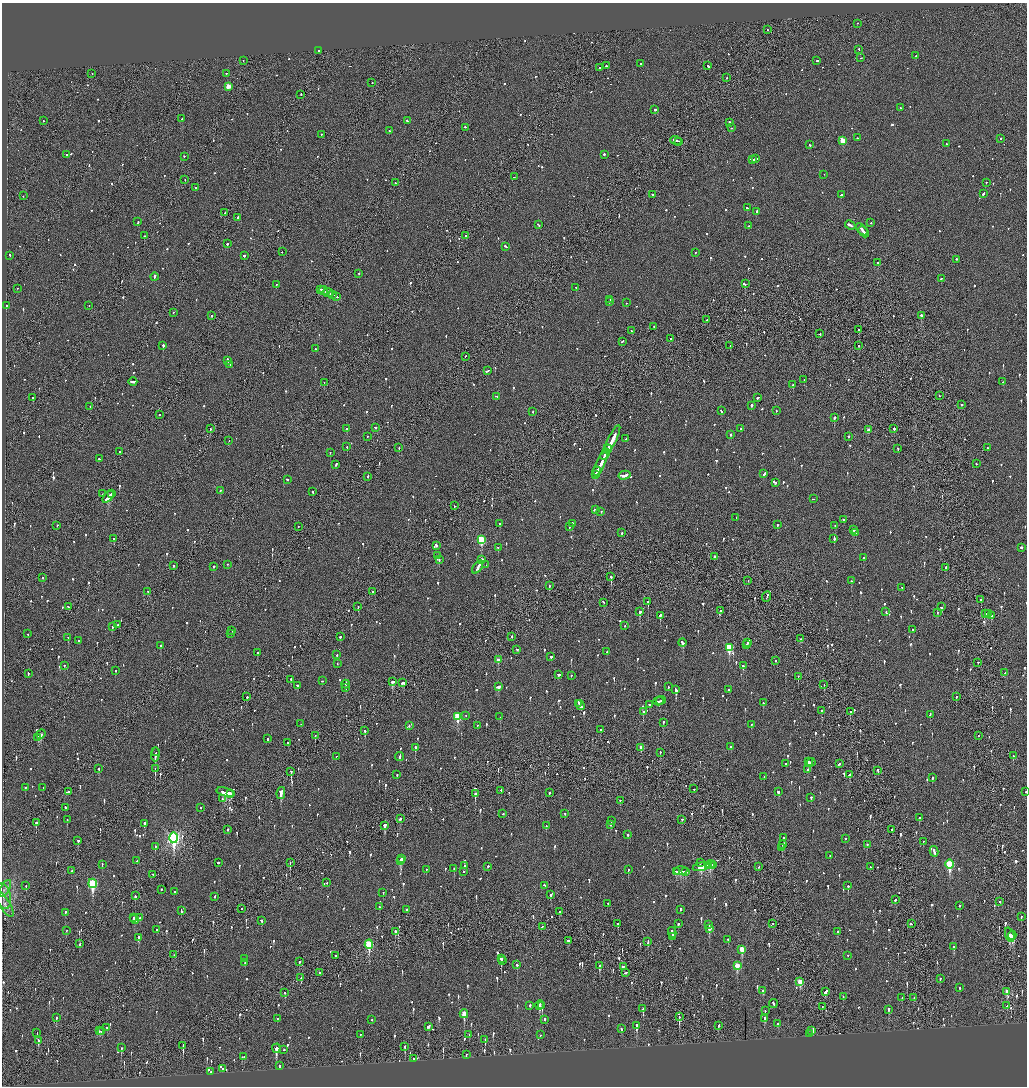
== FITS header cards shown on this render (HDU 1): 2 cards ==
NAXIS1  =                 2050
NAXIS2  =                 2168

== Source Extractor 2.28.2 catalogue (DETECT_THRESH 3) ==
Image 2050 x 2168 px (HDU 1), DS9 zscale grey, zoomed out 1/2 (1 PNG px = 2 x 2 image px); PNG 1029 x 1088 px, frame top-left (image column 2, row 2168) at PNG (2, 3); each listed source drawn as its Kron ellipse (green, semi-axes under 4 px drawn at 4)
Background -0.101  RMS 0.077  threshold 0.23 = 3 sigma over >= 5 px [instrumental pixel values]
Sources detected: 1364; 47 cannot appear on this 1/2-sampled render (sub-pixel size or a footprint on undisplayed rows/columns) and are neither listed nor drawn; of the other 1317, the 500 brightest by FLUX_AUTO listed and drawn (817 fainter detections omitted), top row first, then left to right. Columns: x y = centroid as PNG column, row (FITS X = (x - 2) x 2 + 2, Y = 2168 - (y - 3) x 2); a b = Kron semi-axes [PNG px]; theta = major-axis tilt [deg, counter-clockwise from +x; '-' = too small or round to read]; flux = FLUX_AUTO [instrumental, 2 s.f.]
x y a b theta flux
857 24 2 1 - 59
767 30 2 2 - 65
859 50 2 2 - 85
319 51 2 2 - 78
916 56 2 2 - 190
861 58 2 1 - 64
243 61 2 2 - 59
817 61 2 2 - 86
641 64 2 2 - 130
606 66 2 2 - 94
708 66 3 2 - 280
599 68 2 2 - 270
92 74 2 1 - 71
226 74 2 2 - 84
727 78 2 1 - 72
372 83 2 2 - 96
228 87 3 3 - 270
301 95 2 2 - 74
900 108 2 2 - 62
655 110 2 2 - 340
182 119 4 2 - 220
43 121 2 2 - 110
407 121 2 2 - 56
729 123 2 2 - 150
465 128 2 2 - 82
732 128 2 2 - 64
389 131 2 2 - 150
321 135 2 2 - 76
857 138 2 2 - 94
1000 139 2 2 - 64
676 141 6 2 -16 250
843 141 3 3 - 460
679 142 3 2 - 140
946 144 2 2 - 56
810 145 3 2 - 69
67 155 2 2 - 79
604 155 2 2 - 120
184 157 2 2 - 72
756 159 3 2 - 290
753 160 3 1 - 130
824 175 2 1 - 55
514 177 2 2 - 60
185 180 2 1 - 71
395 183 2 1 - 68
986 183 2 2 - 130
195 188 2 2 - 73
983 194 3 2 - 160
652 195 2 2 - 74
841 195 4 2 - 170
23 196 2 2 - 69
747 208 2 2 - 140
757 212 2 2 - 140
225 213 2 2 - 350
238 218 3 2 - 150
138 222 2 2 - 70
871 223 2 2 - 64
538 225 3 2 - 70
850 225 5 2 - 180
748 226 2 2 - 320
862 230 7 2 -46 300
864 232 6 2 -46 210
144 236 2 1 - 63
466 236 2 2 - 78
227 244 2 2 - 220
506 247 3 2 - 110
282 252 2 2 - 61
695 253 2 2 - 90
10 256 3 2 - 80
244 256 2 2 - 540
956 260 2 2 - 87
877 263 2 2 - 82
359 274 2 1 - 96
154 277 4 2 - 210
941 279 2 2 - 66
745 284 2 1 - 300
276 285 2 2 - 92
576 288 2 2 - 93
17 289 2 1 - 70
321 290 3 2 - 110
324 291 4 2 - 180
328 293 5 2 - 320
332 295 4 1 - 180
337 297 4 2 - 210
610 300 3 2 - 250
609 302 2 2 - 230
626 303 2 2 - 69
7 306 3 2 - 85
89 306 2 2 - 56
173 313 2 2 - 61
212 316 2 2 - 160
921 316 2 2 - 430
707 320 2 2 - 85
654 327 2 2 - 59
859 330 2 2 - 160
632 331 3 2 - 99
820 334 2 2 - 110
671 339 2 2 - 55
622 342 3 2 - 63
163 346 2 2 - 280
730 346 2 1 - 68
859 346 2 2 - 58
315 349 2 2 - 67
465 357 2 1 - 80
228 361 4 2 - 120
230 365 3 2 - 210
487 371 4 2 - 210
804 380 2 2 - 79
133 382 4 2 - 160
1003 382 3 2 - 72
324 383 2 1 - 84
793 385 2 2 - 140
939 396 2 1 - 62
497 397 4 2 - 140
33 398 2 2 - 160
758 398 3 2 - 150
961 405 3 2 - 83
751 406 2 2 - 230
90 407 2 1 - 150
721 411 2 2 - 65
776 411 2 2 - 59
533 412 2 2 - 59
160 415 2 2 - 210
834 418 2 2 - 490
375 428 2 2 - 190
210 429 2 2 - 140
347 429 2 2 - 66
740 429 2 2 - 55
894 429 2 2 - 160
868 430 2 2 - 120
731 435 2 2 - 120
367 437 2 2 - 68
848 437 2 2 - 420
626 439 2 2 - 100
612 440 15 2 64 1300
229 441 2 1 - 78
347 447 2 2 - 260
399 448 2 2 - 55
987 448 2 2 - 64
608 449 4 2 - 490
898 449 2 2 - 63
120 452 2 2 - 91
330 453 2 2 - 85
605 455 6 2 64 590
99 459 2 2 - 100
976 464 2 2 - 66
336 465 3 2 - 130
600 465 15 2 64 1200
597 472 4 2 - 390
764 474 3 2 - 130
595 475 2 2 - 270
625 476 6 2 14 310
368 477 3 1 - 72
287 480 2 2 - 90
775 483 4 2 - 180
220 491 2 2 - 61
313 492 2 2 - 220
102 494 2 1 - 140
111 494 3 1 - 170
108 497 7 2 47 390
813 499 2 1 - 270
454 506 2 2 - 69
596 510 2 2 - 57
601 512 2 2 - 54
736 518 2 2 - 59
843 520 2 2 - 300
499 524 2 2 - 58
572 524 2 2 - 200
777 525 2 2 - 91
57 526 2 2 - 61
835 526 2 2 - 85
298 527 2 1 - 64
569 527 2 2 - 69
853 530 2 2 - 56
622 533 2 2 - 90
856 533 2 2 - 58
114 539 2 2 - 160
834 539 3 2 - 140
482 540 3 3 - 930
436 546 3 2 - 100
498 548 2 2 - 73
1021 548 2 2 - 220
437 556 2 2 - 170
714 557 2 2 - 170
864 558 2 2 - 120
439 560 2 2 - 67
482 560 3 2 - 140
228 565 2 1 - 66
486 565 2 1 - 57
173 566 2 2 - 67
213 567 2 2 - 270
478 568 7 2 54 300
945 568 3 2 - 160
611 577 3 2 - 380
43 578 2 2 - 69
748 581 2 2 - 97
851 581 2 2 - 62
549 586 2 2 - 71
902 588 2 2 - 56
148 592 3 2 - 65
372 592 2 2 - 56
767 597 5 1 - 320
981 600 3 2 - 210
648 602 3 2 - 160
604 603 3 2 - 99
68 607 2 2 - 62
358 607 2 1 - 85
941 607 3 2 - 94
720 611 2 2 - 97
640 612 2 2 - 390
886 612 2 2 - 68
937 613 2 2 - 61
985 614 3 2 - 96
988 614 3 2 - 110
660 616 3 2 - 190
991 616 3 2 - 110
118 625 2 2 - 96
624 626 2 2 - 100
112 627 3 2 - 72
913 630 2 2 - 63
232 631 2 1 - 58
28 634 2 2 - 62
231 634 2 2 - 99
340 637 2 2 - 290
511 637 3 1 - 120
68 638 2 2 - 110
801 639 2 2 - 82
79 641 2 2 - 61
682 643 4 2 - 200
747 643 3 2 - 160
747 645 3 2 - 140
161 646 2 2 - 120
729 648 4 3 - 860
517 650 2 2 - 72
607 652 2 2 - 57
257 653 2 2 - 200
337 655 2 2 - 170
551 657 2 2 - 620
498 660 3 2 - 150
775 661 2 2 - 130
978 663 2 2 - 100
337 664 2 2 - 67
64 666 2 2 - 170
743 666 2 2 - 200
115 671 2 2 - 80
1005 673 2 2 - 56
28 674 3 2 - 130
558 675 3 2 - 94
571 676 2 2 - 59
798 677 2 2 - 55
291 680 2 2 - 130
322 681 2 1 - 56
392 682 3 2 - 230
403 683 3 2 - 120
346 685 4 2 - 180
824 685 2 1 - 170
297 686 2 2 - 59
498 687 4 3 - 200
668 687 2 2 - 85
346 688 4 1 - 280
676 690 4 2 - 520
728 690 2 2 - 75
247 697 2 2 - 120
956 697 2 2 - 74
661 701 5 2 - 98
659 702 5 1 - 160
763 703 2 2 - 110
579 704 3 2 - 180
649 705 2 2 - 150
580 706 5 2 - 240
821 711 2 2 - 200
643 712 2 2 - 110
850 712 3 2 - 71
930 715 3 2 - 100
466 716 2 1 - 70
458 717 4 3 - 780
500 717 2 1 - 120
663 723 2 2 - 84
301 724 2 2 - 59
751 725 2 2 - 61
409 726 2 2 - 69
477 726 2 2 - 63
600 730 2 2 - 74
365 731 3 2 - 160
41 735 5 2 - 280
315 736 2 1 - 120
978 736 2 1 - 84
38 738 3 2 - 190
267 739 2 2 - 110
288 743 2 2 - 64
731 747 2 2 - 72
415 748 3 2 - 200
641 748 3 2 - 87
156 752 2 1 - 180
660 753 3 2 - 64
155 755 7 2 88 470
1013 756 2 1 - 60
336 757 2 1 - 91
400 757 4 2 - 170
808 762 3 2 - 110
811 763 4 3 - 120
786 764 2 2 - 170
839 764 4 2 - 110
99 769 2 2 - 200
155 769 3 1 - 230
808 770 2 2 - 100
878 771 3 2 - 65
291 772 3 1 - 280
397 775 2 2 - 59
849 775 3 2 - 84
764 777 3 2 - 83
932 778 3 2 - 85
25 788 2 2 - 55
43 788 2 2 - 60
694 789 2 2 - 120
501 791 2 2 - 55
68 792 3 2 - 210
225 792 9 3 -15 610
778 792 3 2 - 85
1026 792 2 1 - 63
281 793 6 2 80 410
549 793 2 2 - 130
231 794 3 2 - 120
475 794 3 2 - 260
811 798 2 2 - 54
222 799 2 2 - 69
620 801 2 2 - 57
65 808 2 2 - 59
200 808 2 2 - 55
503 814 2 2 - 58
565 814 2 2 - 73
919 818 2 2 - 73
400 819 2 2 - 400
67 820 2 2 - 66
682 820 2 2 - 66
611 821 2 2 - 130
36 823 2 2 - 340
145 824 2 2 - 330
610 825 3 2 - 130
385 826 3 2 - 190
546 826 3 2 - 78
228 830 2 2 - 200
892 830 2 1 - 130
627 835 2 2 - 75
174 838 5 4 - 3900
784 838 2 2 - 270
845 839 2 2 - 71
78 841 2 2 - 67
923 842 2 1 - 70
783 845 3 2 - 68
867 845 3 2 - 74
155 847 3 2 - 57
782 848 3 2 - 56
934 852 5 2 - 280
830 856 2 2 - 68
401 859 2 2 - 180
137 861 2 2 - 120
400 861 4 2 - 310
218 863 2 2 - 680
290 863 2 1 - 140
700 863 2 1 - 59
102 865 2 2 - 70
710 865 4 3 - 190
713 865 3 2 - 110
950 865 4 3 - 1200
465 866 2 2 - 55
708 866 2 1 - 100
488 867 2 1 - 480
701 867 8 4 14 470
759 867 3 1 - 120
870 867 2 2 - 70
454 869 2 2 - 66
426 870 2 2 - 62
628 870 2 2 - 140
72 871 2 2 - 55
681 871 6 4 5 220
464 872 2 2 - 58
677 872 3 2 - 110
686 872 4 2 - 130
153 875 2 2 - 55
327 883 2 2 - 62
92 884 5 3 - 1300
26 886 3 2 - 78
545 886 3 2 - 71
848 886 3 2 - 180
5 889 9 4 62 55
161 890 2 2 - 130
174 892 2 2 - 66
383 893 2 2 - 60
551 895 3 2 - 68
135 896 2 2 - 640
4 897 13 7 -78 100
215 897 2 2 - 57
895 900 3 2 - 190
999 902 2 2 - 71
4 903 16 5 -56 75
608 904 2 2 - 100
960 906 2 2 - 75
379 907 2 2 - 59
242 909 2 1 - 60
407 910 3 2 - 160
680 910 3 2 - 270
181 911 3 2 - 98
560 912 3 1 - 260
65 913 3 2 - 83
1021 917 2 2 - 90
134 918 3 2 - 130
140 918 3 2 - 88
135 920 5 2 - 210
262 921 2 2 - 89
618 924 3 2 - 66
678 924 2 2 - 120
773 924 2 2 - 68
911 924 3 2 - 89
709 925 2 2 - 190
542 927 2 1 - 98
709 929 3 2 - 380
157 930 2 2 - 220
66 931 2 2 - 88
395 932 2 2 - 150
838 932 3 2 - 110
672 933 5 2 - 370
1010 935 7 2 -69 250
1012 936 4 2 - 310
672 937 2 1 - 96
139 938 3 2 - 110
728 940 2 2 - 220
568 941 3 3 - 100
648 942 4 1 - 240
79 944 4 1 - 130
369 945 4 3 - 1100
954 947 2 2 - 230
742 950 4 3 - 290
174 955 2 1 - 62
335 956 2 2 - 59
848 956 2 2 - 61
244 959 2 2 - 120
501 959 3 2 - 520
502 961 3 2 - 61
299 962 2 2 - 61
245 963 2 2 - 62
517 965 3 2 - 130
599 966 3 2 - 390
737 966 4 3 - 370
623 967 3 2 - 350
320 973 2 2 - 76
625 973 3 2 - 110
301 978 3 1 - 67
940 979 2 2 - 72
800 982 4 2 - 320
960 988 2 2 - 59
763 991 4 2 - 100
825 992 4 2 - 100
1007 992 3 2 - 180
284 993 3 2 - 98
843 997 2 2 - 95
902 998 3 2 - 79
914 998 3 1 - 80
773 1004 4 2 - 140
530 1006 2 2 - 78
539 1006 5 2 - 250
542 1006 3 2 - 110
1007 1006 2 2 - 110
822 1007 2 2 - 55
643 1009 3 1 - 130
889 1010 3 2 - 79
765 1011 2 2 - 86
464 1014 4 3 - 350
679 1017 2 1 - 360
56 1018 2 2 - 99
277 1019 2 2 - 59
765 1019 4 2 - 130
372 1020 2 2 - 59
545 1020 2 2 - 110
778 1024 2 2 - 150
637 1026 4 2 - 430
718 1026 3 2 - 75
428 1027 3 2 - 86
107 1028 2 2 - 64
621 1029 2 2 - 66
99 1031 3 2 - 93
812 1031 3 2 - 340
102 1032 3 2 - 74
37 1033 3 1 - 140
810 1034 2 2 - 140
360 1035 2 2 - 54
469 1035 2 2 - 84
540 1035 2 2 - 98
485 1040 3 2 - 79
38 1041 3 2 - 100
183 1046 4 1 - 170
405 1047 2 2 - 230
121 1048 3 2 - 65
276 1049 4 2 - 540
284 1050 2 2 - 97
466 1055 2 1 - 160
244 1057 2 2 - 210
413 1059 2 2 - 54
279 1066 2 2 - 190
223 1069 3 2 - 370
211 1072 2 2 - 110
At the frame edge (FLAGS 8, measured only in part): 1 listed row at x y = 1026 792
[817 fainter detections neither listed nor drawn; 47 sub-pixel or undisplayed-footprint detections neither listed nor drawn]